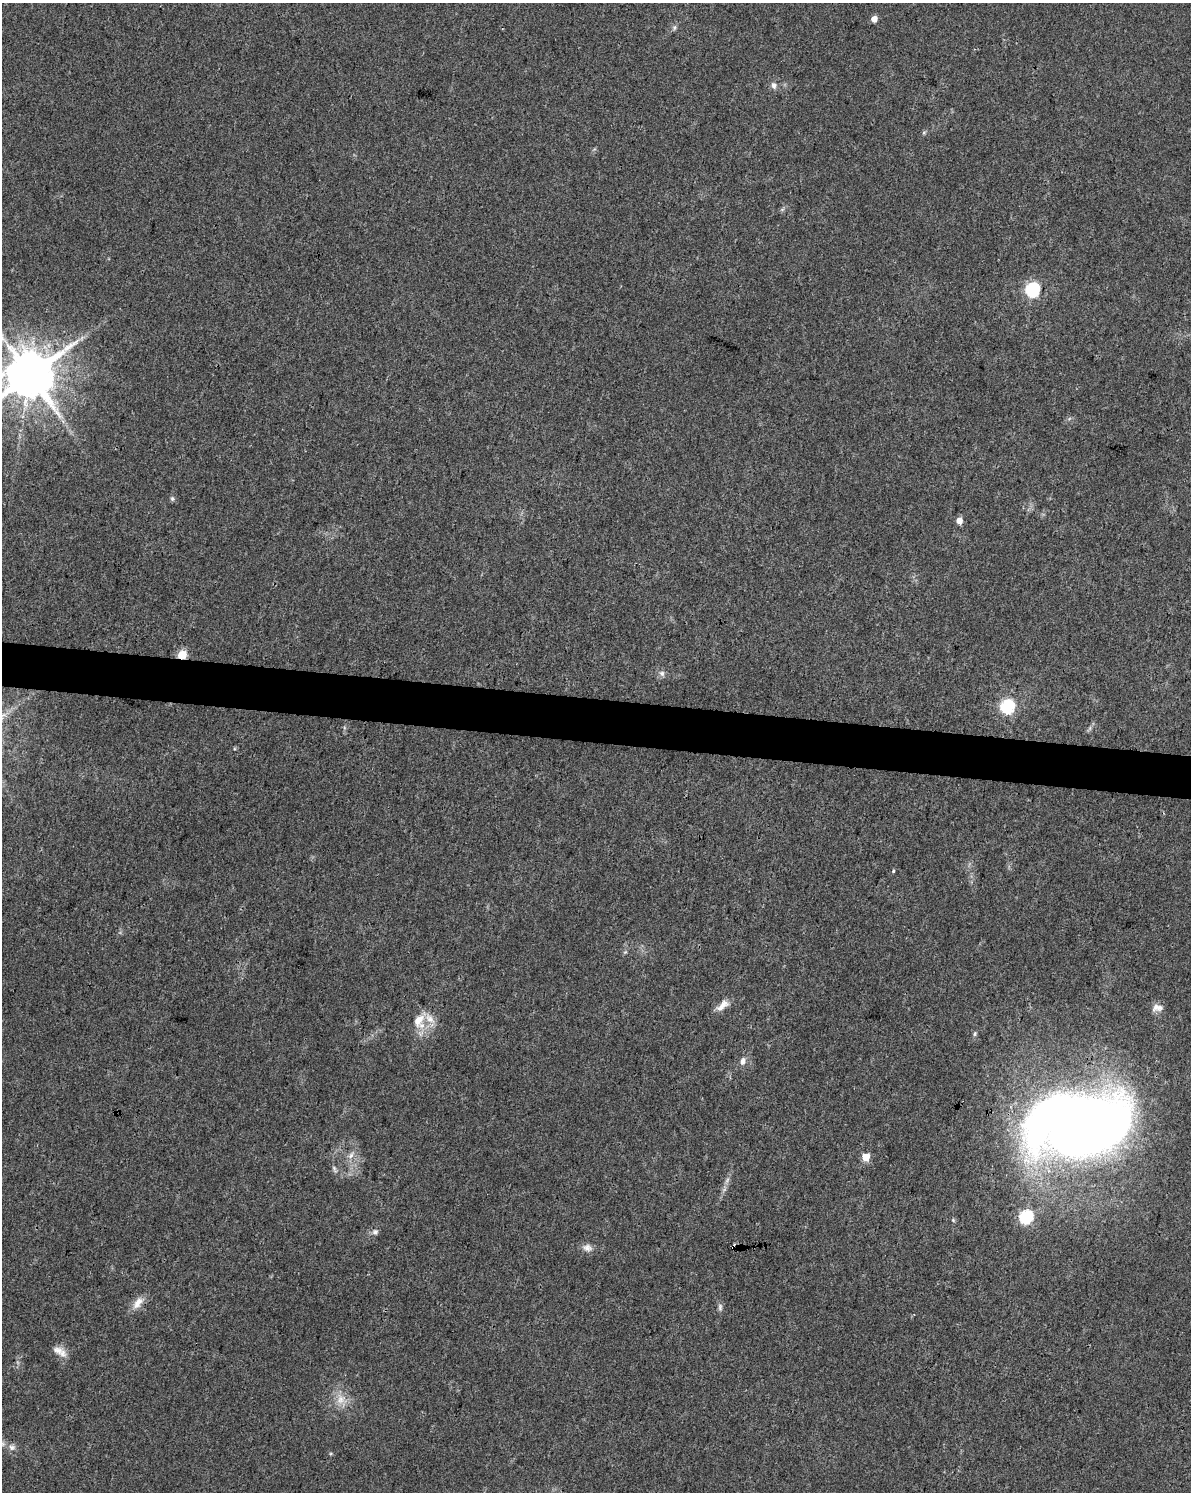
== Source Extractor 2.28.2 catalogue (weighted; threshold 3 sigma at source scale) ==
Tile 6 of 4 x 3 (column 2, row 2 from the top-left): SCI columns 1199-2387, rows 1776-3265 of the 4766 x 4982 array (HDU 1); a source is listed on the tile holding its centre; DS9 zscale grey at full resolution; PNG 1193 x 1494 px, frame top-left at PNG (2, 3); no overlay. Shown black and unused: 3% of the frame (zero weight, under 3 of 4 exposures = <1% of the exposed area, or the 3 px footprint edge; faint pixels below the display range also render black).
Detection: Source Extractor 2.28.2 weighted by HDU 2 'WHT'; one run over the whole footprint, this tile lists its part. Background 0.0281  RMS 0.0032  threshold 0.0146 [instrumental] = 3 sigma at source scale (4.5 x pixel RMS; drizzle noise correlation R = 1.50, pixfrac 1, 0.0396/0.0396 arcsec/px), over >= 5 px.
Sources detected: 33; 1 inside a brighter object's white glare — not listed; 1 inside a brighter listed object's ellipse — not listed separately; the other 31 listed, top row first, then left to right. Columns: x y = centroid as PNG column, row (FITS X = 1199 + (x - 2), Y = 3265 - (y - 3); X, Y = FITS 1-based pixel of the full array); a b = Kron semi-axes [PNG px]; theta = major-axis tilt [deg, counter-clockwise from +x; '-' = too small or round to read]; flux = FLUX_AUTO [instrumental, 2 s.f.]
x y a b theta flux
874 19 5 5 - 2.8
674 28 8 3 71 0.61
774 85 9 7 -72 1.4
924 132 6 4 20 0.48
1032 289 6 6 - 59
2 337 23 8 -60 4.1
30 375 14 12 38 2000
172 499 6 5 - 0.61
959 520 5 5 - 3.3
182 655 5 5 - 16
662 673 9 7 -45 1.2
1007 706 6 6 - 55
893 871 5 4 - 0.38
722 1005 19 8 42 2.9
1157 1008 16 9 1 2.3
418 1020 18 12 62 5.2
975 1034 7 5 69 0.58
742 1061 9 7 72 1.5
1079 1125 93 49 9 460
351 1155 12 7 55 1.8
866 1157 5 5 - 8.3
1026 1217 6 6 - 50
953 1220 5 4 - 0.42
375 1232 8 8 - 1.1
733 1246 4 3 - 0.96
587 1248 14 9 -16 2
138 1303 20 10 52 3.3
720 1307 11 6 90 0.97
58 1350 16 10 -19 3
340 1400 14 11 62 3.7
12 1447 10 8 -16 1.5
Overlapping masked pixels (flux is a lower limit): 2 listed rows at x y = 182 655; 733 1246
Isophote crosses this tile's border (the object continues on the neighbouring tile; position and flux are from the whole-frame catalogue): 2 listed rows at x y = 2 337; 30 375